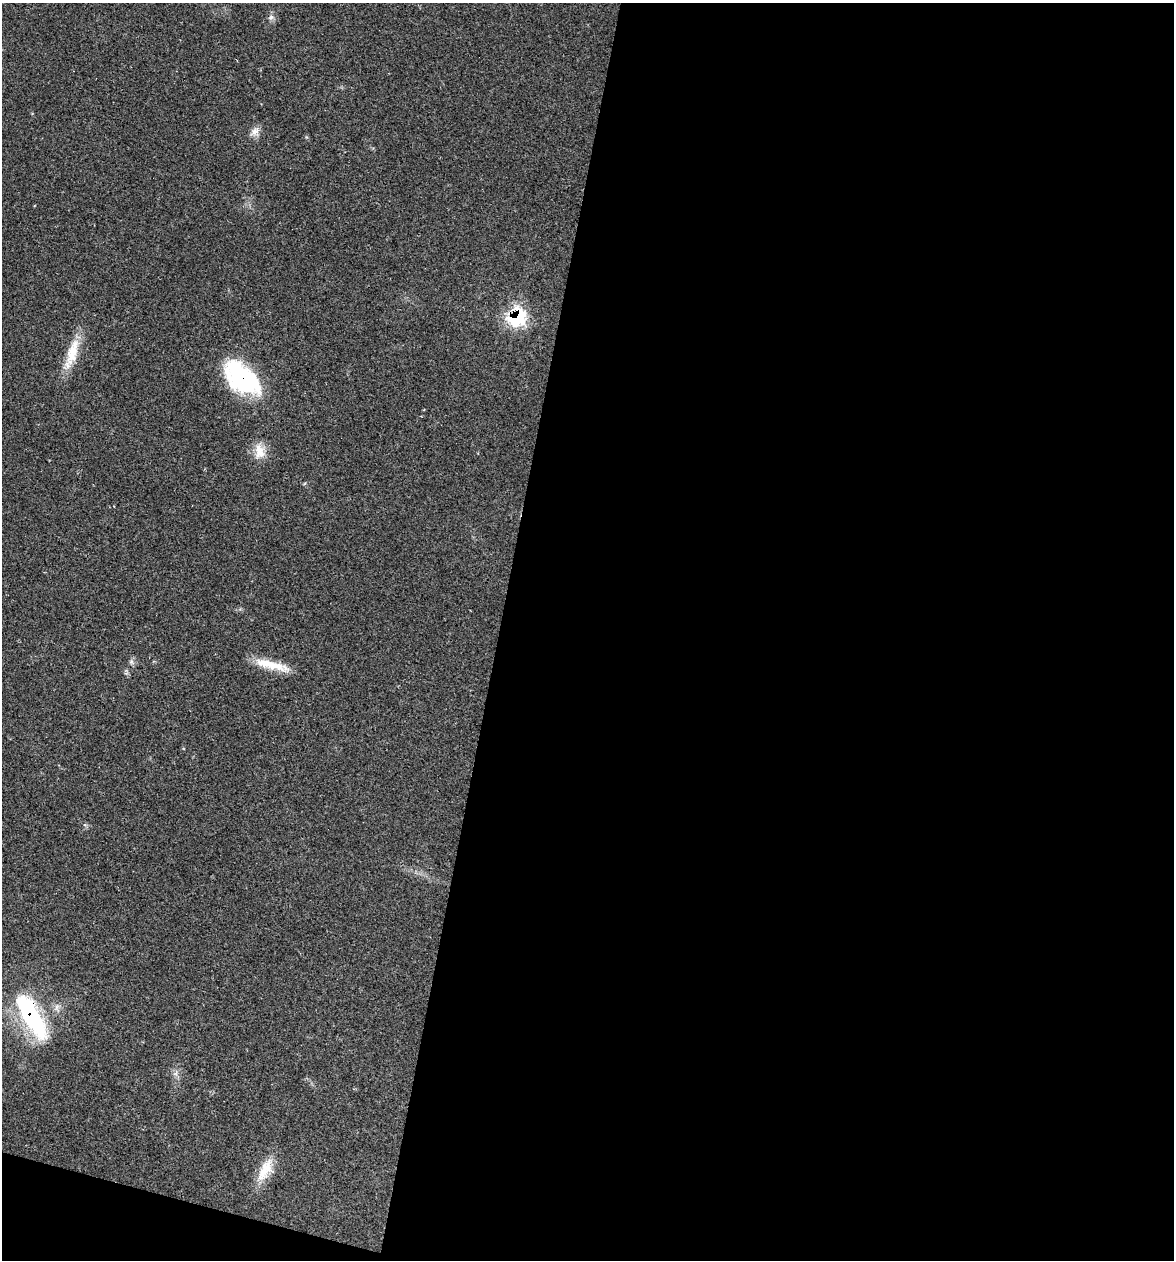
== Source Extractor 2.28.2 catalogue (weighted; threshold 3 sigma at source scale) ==
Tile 16 of 4 x 4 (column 4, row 4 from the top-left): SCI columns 3758-4929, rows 1-1258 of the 5050 x 5031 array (HDU 1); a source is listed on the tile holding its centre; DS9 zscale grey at full resolution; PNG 1176 x 1262 px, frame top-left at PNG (2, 3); no overlay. Shown black and unused: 59% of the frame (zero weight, under 2 of 3 exposures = <1% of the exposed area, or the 3 px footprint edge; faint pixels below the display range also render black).
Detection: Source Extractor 2.28.2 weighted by HDU 2 'WHT'; one run over the whole footprint, this tile lists its part. Background 0.106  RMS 0.0073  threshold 0.0328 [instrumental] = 3 sigma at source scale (4.5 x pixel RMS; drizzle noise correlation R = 1.50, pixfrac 1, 0.05/0.05 arcsec/px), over >= 5 px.
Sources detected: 11; all 11 listed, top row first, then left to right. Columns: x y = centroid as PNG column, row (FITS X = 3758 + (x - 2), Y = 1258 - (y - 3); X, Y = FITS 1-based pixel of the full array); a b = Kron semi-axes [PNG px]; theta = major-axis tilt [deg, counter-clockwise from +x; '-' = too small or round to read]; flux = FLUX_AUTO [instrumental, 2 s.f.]
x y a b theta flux
271 17 8 6 28 2.2
255 131 12 10 56 4.7
517 317 12 10 46 74
72 354 46 12 71 20
242 378 44 25 -41 85
260 451 22 13 -76 11
131 661 6 6 - 1.7
272 665 48 9 -14 18
31 1016 55 18 -58 87
176 1073 7 4 71 1.8
265 1170 35 14 62 18
Overlapping masked pixels (flux is a lower limit): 3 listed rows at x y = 517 317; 242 378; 31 1016